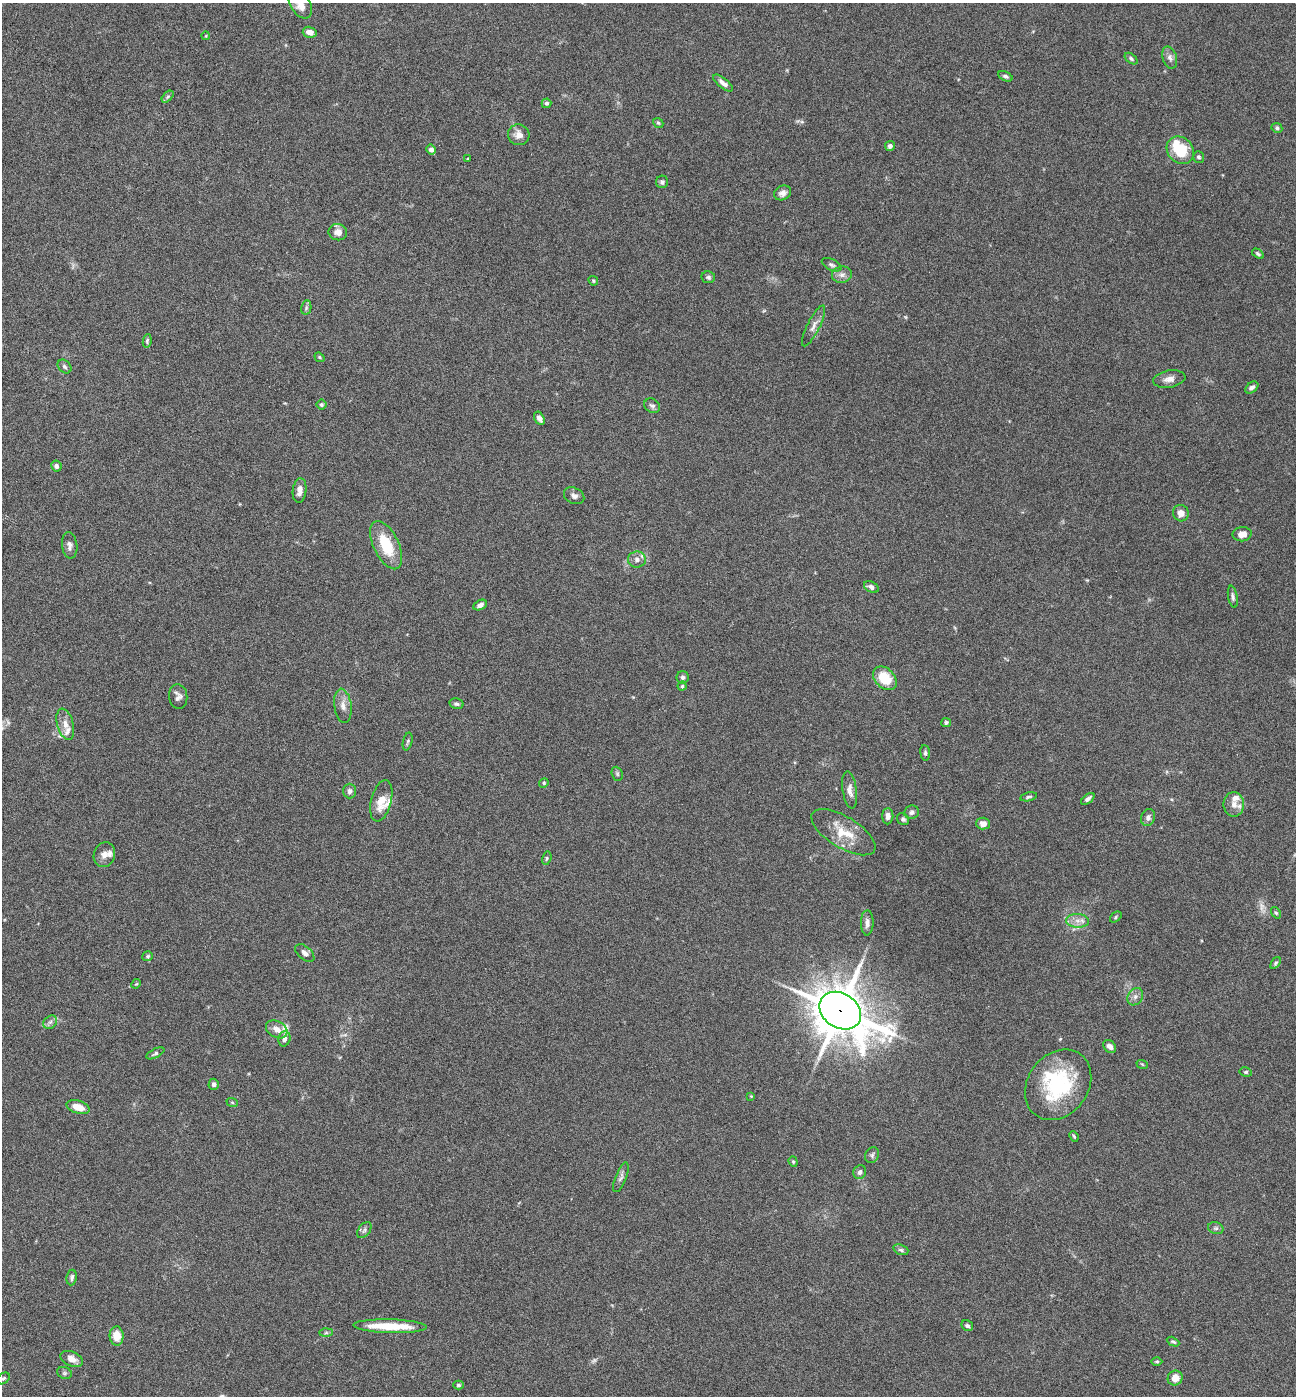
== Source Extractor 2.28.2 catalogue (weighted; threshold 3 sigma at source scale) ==
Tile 11 of 4 x 4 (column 3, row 3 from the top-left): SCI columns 2862-4155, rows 1395-2788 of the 5587 x 5578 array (HDU 1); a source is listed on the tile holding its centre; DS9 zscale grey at full resolution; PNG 1298 x 1398 px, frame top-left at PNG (2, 3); each listed source drawn as its Kron ellipse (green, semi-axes under 4 px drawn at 4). Shown black and unused: <1% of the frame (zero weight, under 4 of 8 exposures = <1% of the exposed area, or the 3 px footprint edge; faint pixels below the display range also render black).
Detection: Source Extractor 2.28.2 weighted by HDU 2 'WHT'; one run over the whole footprint, this tile lists its part. Background 0.0936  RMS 0.0046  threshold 0.0187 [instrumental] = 3 sigma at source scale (4.09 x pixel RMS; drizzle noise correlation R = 1.36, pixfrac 0.8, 0.05/0.05 arcsec/px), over >= 5 px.
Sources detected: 124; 2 too faint to see at this stretch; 2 inside a brighter object's white glare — neither listed nor drawn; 6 inside a brighter listed object's ellipse — not listed separately; the other 114 listed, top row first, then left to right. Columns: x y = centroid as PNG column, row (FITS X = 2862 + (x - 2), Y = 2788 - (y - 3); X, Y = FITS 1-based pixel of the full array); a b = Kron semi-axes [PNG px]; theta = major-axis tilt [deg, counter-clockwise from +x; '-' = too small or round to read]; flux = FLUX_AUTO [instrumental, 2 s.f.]
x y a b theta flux
300 5 15 9 -56 5.4
310 32 7 5 -14 3.1
206 36 4 3 - 0.31
1170 58 11 7 -73 1.9
1131 59 7 4 -39 0.82
1005 76 8 4 -24 1
723 83 12 5 -38 2.3
168 97 7 4 45 0.75
546 103 5 4 - 0.85
658 123 5 4 - 0.63
1277 128 5 4 - 0.84
519 135 11 10 - 3.4
890 146 5 5 - 1.2
431 149 5 4 - 2
1180 150 15 12 -46 15
1199 157 6 5 - 0.88
468 159 3 2 - 0.42
662 182 6 6 - 0.99
783 193 9 7 27 2
338 232 9 8 - 2.8
1258 254 6 4 -34 0.79
832 265 10 5 -25 1.1
842 275 10 8 13 2.1
708 277 7 6 - 0.98
593 281 5 4 - 0.55
306 308 7 5 79 0.85
814 326 22 6 63 2.7
147 341 7 4 81 0.7
319 357 5 4 - 0.52
64 367 8 6 -46 0.97
1169 379 16 8 9 2.9
1252 387 7 5 37 1.3
321 405 5 5 - 0.67
652 406 8 6 -35 1.2
539 418 7 5 -61 1.7
56 466 5 5 - 1.4
299 490 12 7 84 2.8
574 496 11 8 -27 1.9
1181 513 8 7 - 2.8
1242 534 9 7 9 3.1
70 545 13 7 -82 1.9
386 545 26 12 -65 15
637 560 9 8 - 2
871 587 8 5 -29 1.5
1233 597 11 4 -80 1.2
480 605 7 4 27 1.7
683 677 6 6 - 1.2
885 678 14 9 -45 12
682 686 4 4 - 0.55
178 696 12 9 -84 2.1
456 704 7 5 -12 1.1
343 706 17 8 -82 3.2
946 723 5 4 - 0.86
65 724 16 8 -74 3.4
408 741 9 4 76 0.78
925 753 8 5 -84 0.9
617 774 7 5 -70 0.83
544 783 5 4 - 0.49
850 790 18 7 -82 3
350 791 7 6 - 1.4
1029 797 8 4 12 0.75
1088 799 8 4 38 1.3
381 801 21 10 76 6.3
1234 804 12 10 -88 3.2
912 812 7 6 - 1.2
888 816 8 5 90 1.9
1148 818 9 7 74 1.5
903 819 6 5 - 1
983 823 7 6 - 2.5
843 832 36 15 -31 11
104 855 12 10 71 2.7
547 858 7 4 74 0.61
1276 913 6 4 -53 0.66
1116 917 6 4 40 0.66
1078 921 11 7 -3 2.6
867 923 12 6 89 2.1
305 953 11 6 -41 1.9
148 956 5 5 - 0.65
1276 963 6 4 53 0.65
136 984 5 4 - 0.45
1135 997 9 7 58 1.8
840 1011 22 17 -34 1600
50 1022 7 6 - 1.3
277 1029 11 8 -30 3.4
284 1039 8 6 75 1.7
1110 1046 7 5 -42 2
155 1053 10 4 26 0.91
1142 1064 6 3 -19 0.42
1246 1072 6 4 -10 0.73
214 1084 5 5 - 1.2
1058 1085 38 30 53 37
751 1096 4 4 - 0.35
232 1102 6 3 -20 0.48
78 1107 12 6 -18 5.2
1074 1136 5 4 - 0.57
872 1155 8 6 65 1.2
793 1162 5 4 - 0.55
860 1172 7 6 - 1.5
621 1177 16 5 68 1.5
1216 1228 8 6 -19 0.97
364 1230 9 5 53 1.1
901 1250 8 5 -20 0.91
72 1277 8 5 82 1.1
390 1326 37 7 -2 14
967 1326 6 5 - 0.93
326 1333 7 4 1 0.73
117 1336 9 7 -87 6.2
1173 1342 7 4 -27 0.72
72 1359 12 7 -22 2.9
1157 1362 5 4 - 0.62
64 1373 7 5 -21 0.81
3 1378 7 5 38 0.9
1175 1378 7 7 - 4.8
458 1385 5 4 - 0.76
Overlapping masked pixels (flux is a lower limit): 1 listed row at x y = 840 1011
Isophote crosses this tile's border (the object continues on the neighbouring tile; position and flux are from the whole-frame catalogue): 2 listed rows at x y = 300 5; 3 1378